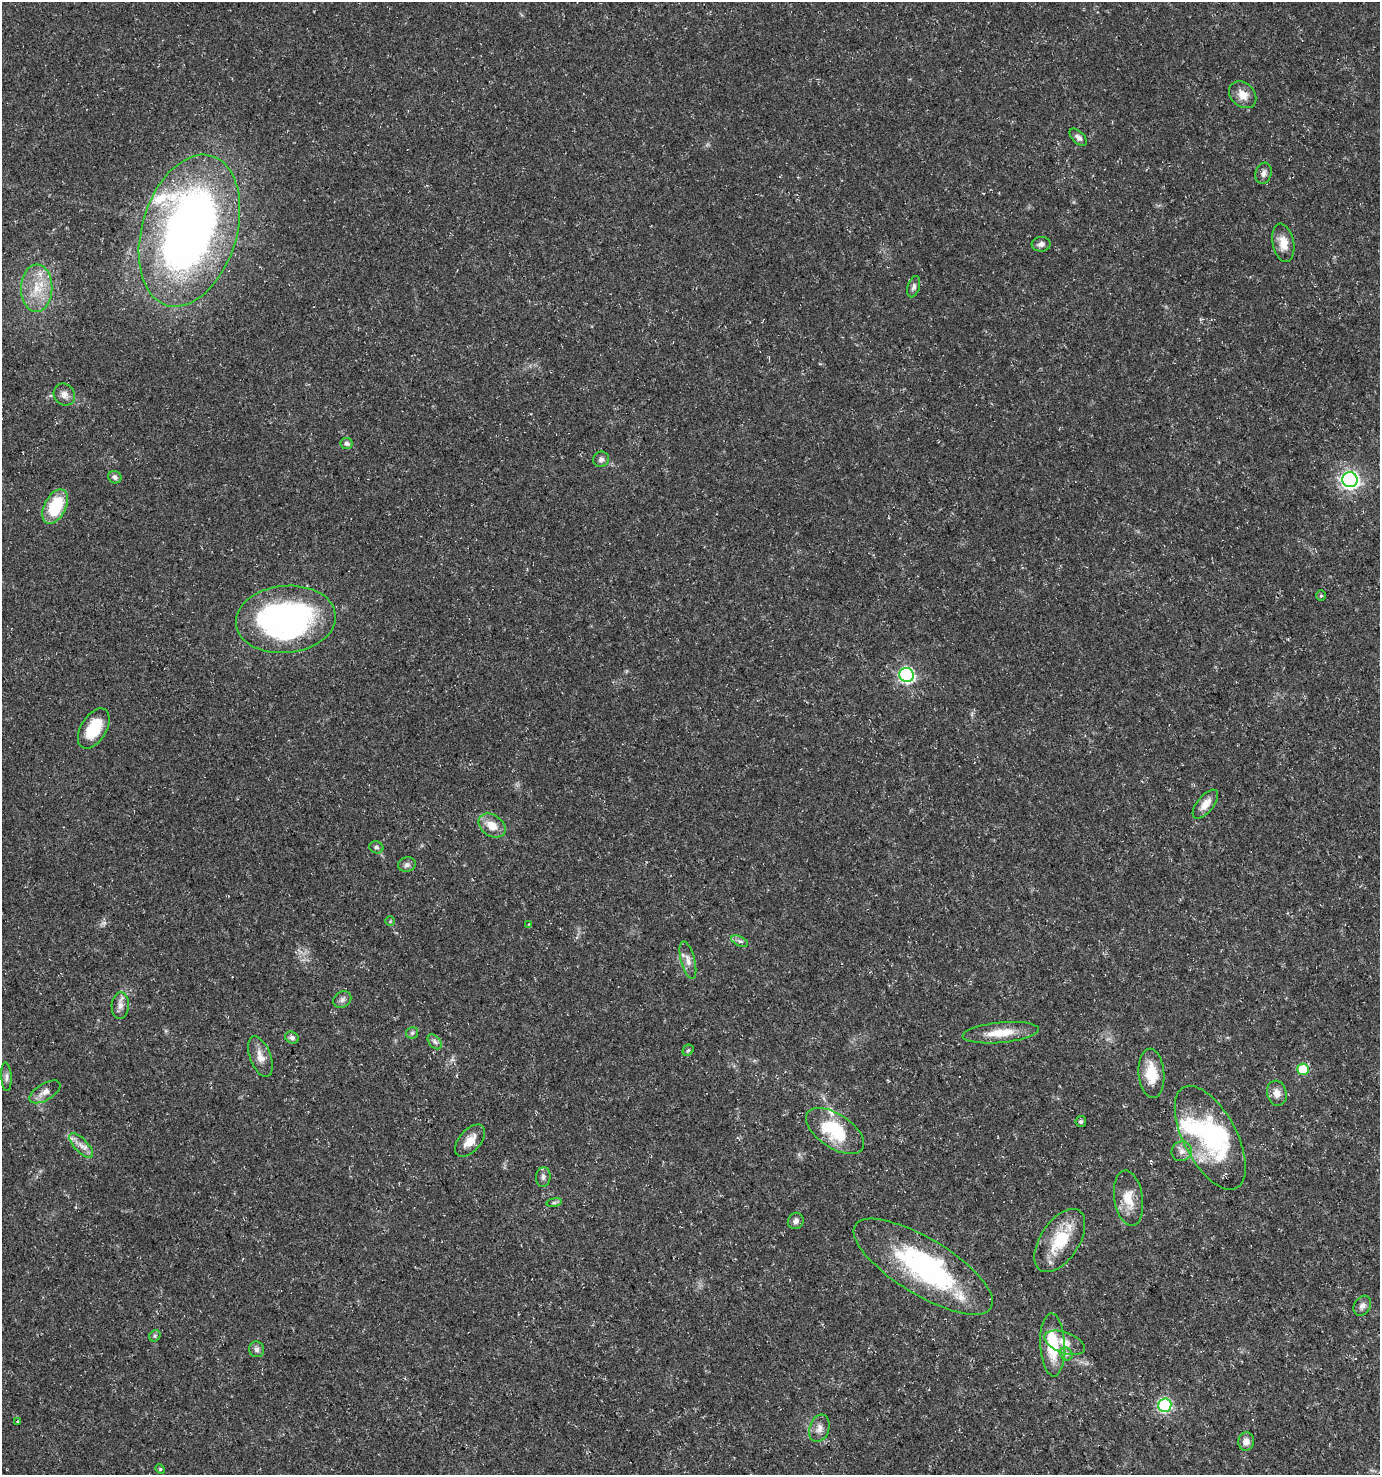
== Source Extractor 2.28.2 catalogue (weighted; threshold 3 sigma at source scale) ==
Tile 6 of 4 x 4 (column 2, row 2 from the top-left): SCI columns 1498-2875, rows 2952-4424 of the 5812 x 5898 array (HDU 1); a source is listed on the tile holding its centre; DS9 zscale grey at full resolution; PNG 1382 x 1477 px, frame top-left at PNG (2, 2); each listed source drawn as its Kron ellipse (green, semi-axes under 4 px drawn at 4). Shown black and unused: <1% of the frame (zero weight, under 3 of 5 exposures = <1% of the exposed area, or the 3 px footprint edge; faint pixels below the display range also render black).
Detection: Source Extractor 2.28.2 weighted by HDU 2 'WHT'; one run over the whole footprint, this tile lists its part. Background 0.0146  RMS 0.0018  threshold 0.00822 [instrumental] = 3 sigma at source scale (4.5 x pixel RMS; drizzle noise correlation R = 1.50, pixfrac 1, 0.0396/0.0396 arcsec/px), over >= 5 px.
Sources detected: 68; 1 too faint to see at this stretch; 3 inside a brighter object's white glare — neither listed nor drawn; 2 inside a brighter listed object's ellipse — not listed separately; the other 62 listed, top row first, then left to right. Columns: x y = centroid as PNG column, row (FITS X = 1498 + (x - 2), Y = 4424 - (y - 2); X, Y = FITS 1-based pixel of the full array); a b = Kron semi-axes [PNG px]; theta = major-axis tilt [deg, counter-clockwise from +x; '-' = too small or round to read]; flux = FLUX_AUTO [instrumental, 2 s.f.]
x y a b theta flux
1243 95 15 11 -44 1.9
1078 137 11 6 -44 0.8
1263 173 11 8 72 0.88
189 231 78 47 73 130
1283 243 19 10 -79 2.5
1041 244 9 7 2 0.77
914 287 11 6 72 0.62
37 288 24 15 89 5.4
64 395 11 10 - 1.1
347 443 6 5 - 0.69
601 459 8 7 - 0.64
115 477 6 6 - 0.59
1350 480 7 7 - 70
55 506 18 10 63 9
1321 596 5 4 - 0.24
286 619 50 33 5 54
906 675 7 7 - 40
94 728 22 13 59 6.3
1205 804 17 8 51 2
492 826 15 10 -34 2.6
376 847 7 6 - 0.46
407 865 9 7 15 0.58
390 921 5 5 - 0.22
529 924 3 3 - 0.17
739 941 9 5 -26 0.51
688 960 19 7 -75 1.3
342 999 9 7 31 0.72
120 1005 13 8 86 1.2
412 1033 6 5 - 0.37
1001 1033 38 10 5 4.2
292 1038 7 5 -23 0.6
435 1042 9 5 -48 0.56
688 1050 6 5 - 0.29
260 1057 21 10 -69 2
1303 1069 6 6 - 8
1151 1073 25 13 -85 4.8
6 1077 14 5 -86 0.69
45 1092 17 8 31 1.4
1277 1093 12 9 -76 1.5
1081 1122 5 5 - 0.45
835 1131 33 17 -33 11
1210 1138 57 26 -62 23
470 1141 19 10 49 2.3
81 1146 16 6 -46 1.4
1182 1151 10 10 - 1.2
543 1177 10 7 83 0.66
1128 1198 28 14 -81 3.7
554 1202 8 4 8 0.35
796 1221 8 7 - 0.79
1060 1241 35 19 57 7.9
923 1267 80 28 -31 33
1362 1306 11 8 59 0.96
155 1336 6 5 - 0.34
1065 1343 21 10 -20 2.3
1053 1345 31 12 -87 7.7
257 1349 8 7 - 0.73
1066 1354 7 6 - 0.56
1165 1405 7 6 - 27
17 1422 4 2 - 0.15
819 1428 14 10 70 1.4
1246 1441 9 8 - 1.2
160 1469 5 4 - 0.24